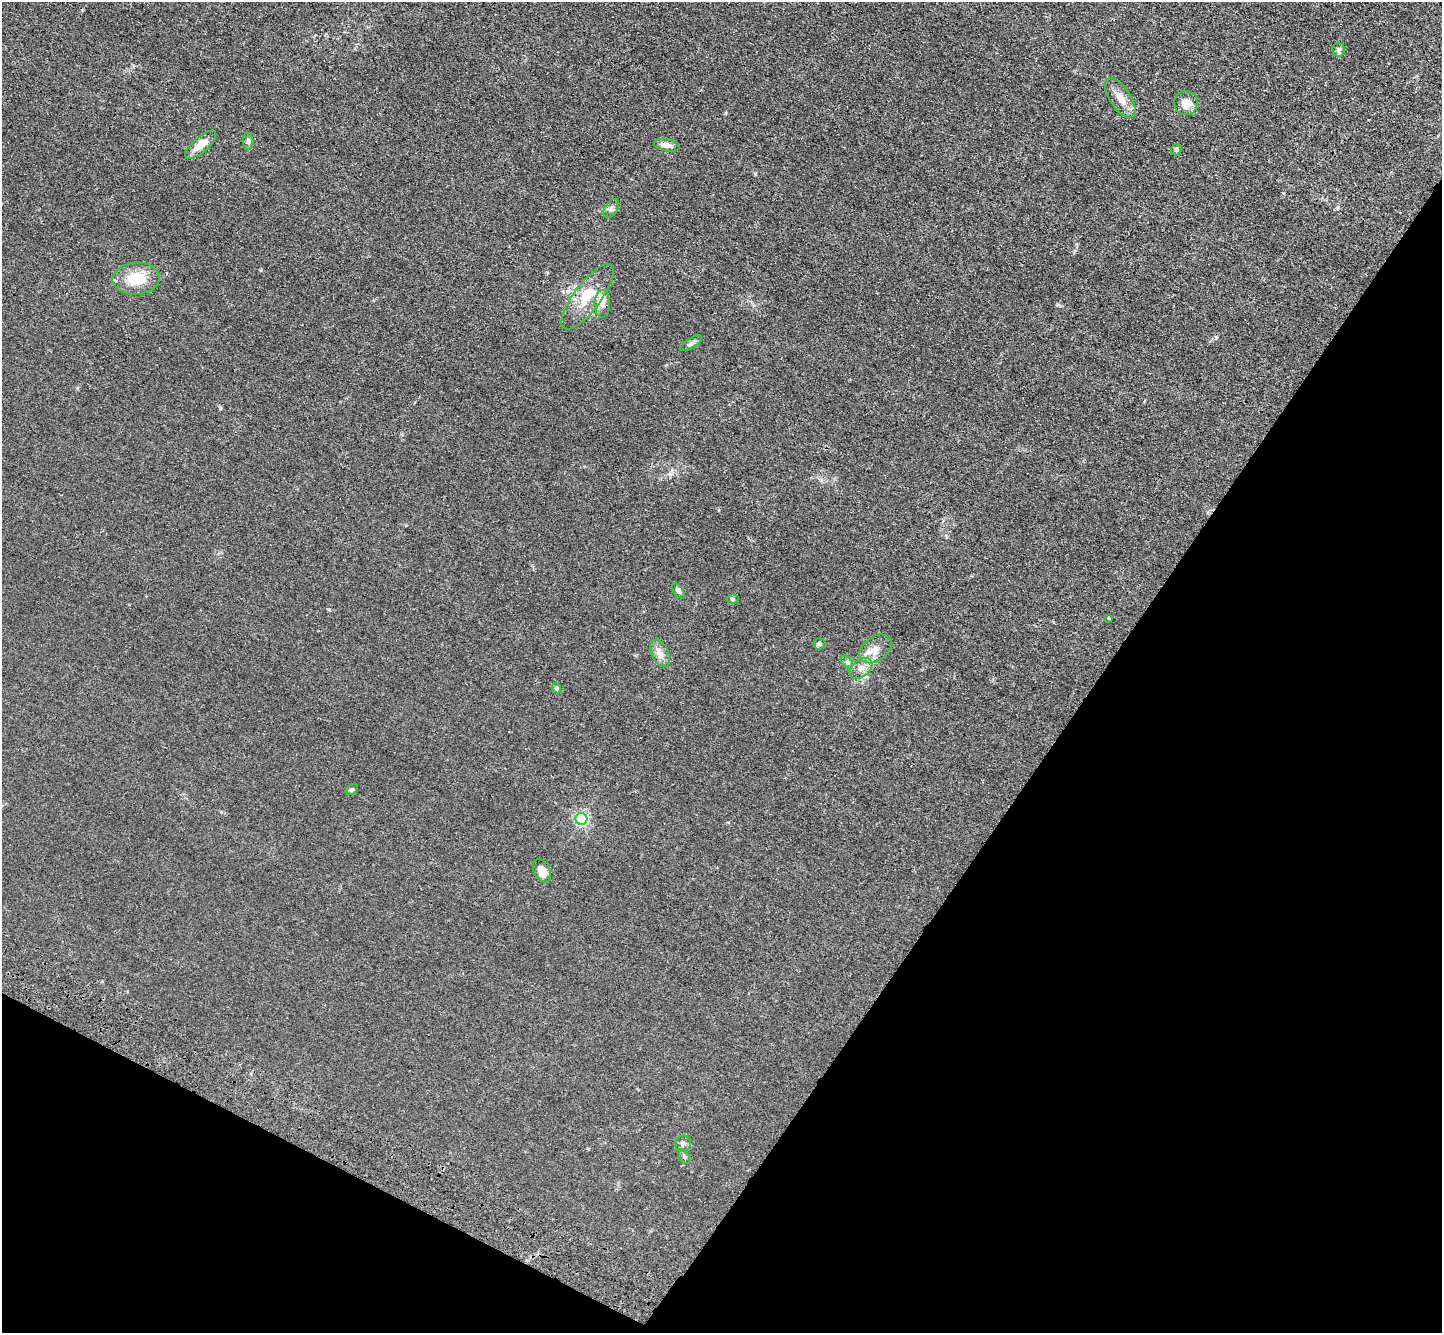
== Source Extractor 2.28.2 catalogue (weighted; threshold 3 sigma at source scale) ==
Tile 15 of 4 x 4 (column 3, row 4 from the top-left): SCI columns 2950-4389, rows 391-1721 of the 5898 x 5967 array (HDU 1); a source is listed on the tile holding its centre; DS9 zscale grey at full resolution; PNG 1444 x 1335 px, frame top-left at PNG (2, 2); each listed source drawn as its Kron ellipse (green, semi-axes under 4 px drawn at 4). Shown black and unused: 30% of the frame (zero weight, under 3 of 4 exposures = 6% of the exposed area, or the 3 px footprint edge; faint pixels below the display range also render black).
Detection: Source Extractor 2.28.2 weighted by HDU 2 'WHT'; one run over the whole footprint, this tile lists its part. Background 0.0117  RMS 0.0039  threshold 0.0178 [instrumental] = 3 sigma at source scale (4.5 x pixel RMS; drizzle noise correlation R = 1.50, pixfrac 1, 0.05/0.05 arcsec/px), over >= 5 px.
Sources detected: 29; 3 inside a brighter listed object's ellipse — not listed separately; the other 26 listed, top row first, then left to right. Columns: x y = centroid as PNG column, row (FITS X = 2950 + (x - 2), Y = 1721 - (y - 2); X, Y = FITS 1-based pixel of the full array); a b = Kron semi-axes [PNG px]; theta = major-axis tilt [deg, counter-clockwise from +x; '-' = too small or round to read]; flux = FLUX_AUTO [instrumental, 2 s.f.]
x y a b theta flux
1339 50 7 6 - 0.86
1120 98 23 10 -56 4.4
1186 103 12 12 - 3.9
248 141 8 5 -87 1.1
201 145 19 7 41 4.8
667 145 13 6 -10 2.4
1176 150 6 5 - 0.8
611 208 10 6 56 1.3
136 279 23 16 4 10
587 297 39 13 53 10
602 304 14 7 89 2.3
691 343 13 5 31 1.3
678 591 8 5 -51 1.3
733 599 6 4 -6 0.66
1109 618 3 3 - 0.44
819 644 6 6 - 0.86
876 649 18 12 36 3.9
660 653 14 8 -65 2.7
847 662 7 4 -45 0.83
861 668 13 8 37 2.8
556 688 5 4 - 1.1
352 790 6 4 34 0.61
581 819 6 5 - 66
542 871 12 8 -64 3.1
683 1144 8 7 - 1.3
684 1157 8 5 -64 0.82
Unlisted compact peaks at least as high as the median listed source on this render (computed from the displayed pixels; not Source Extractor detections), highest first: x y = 1216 337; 220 408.